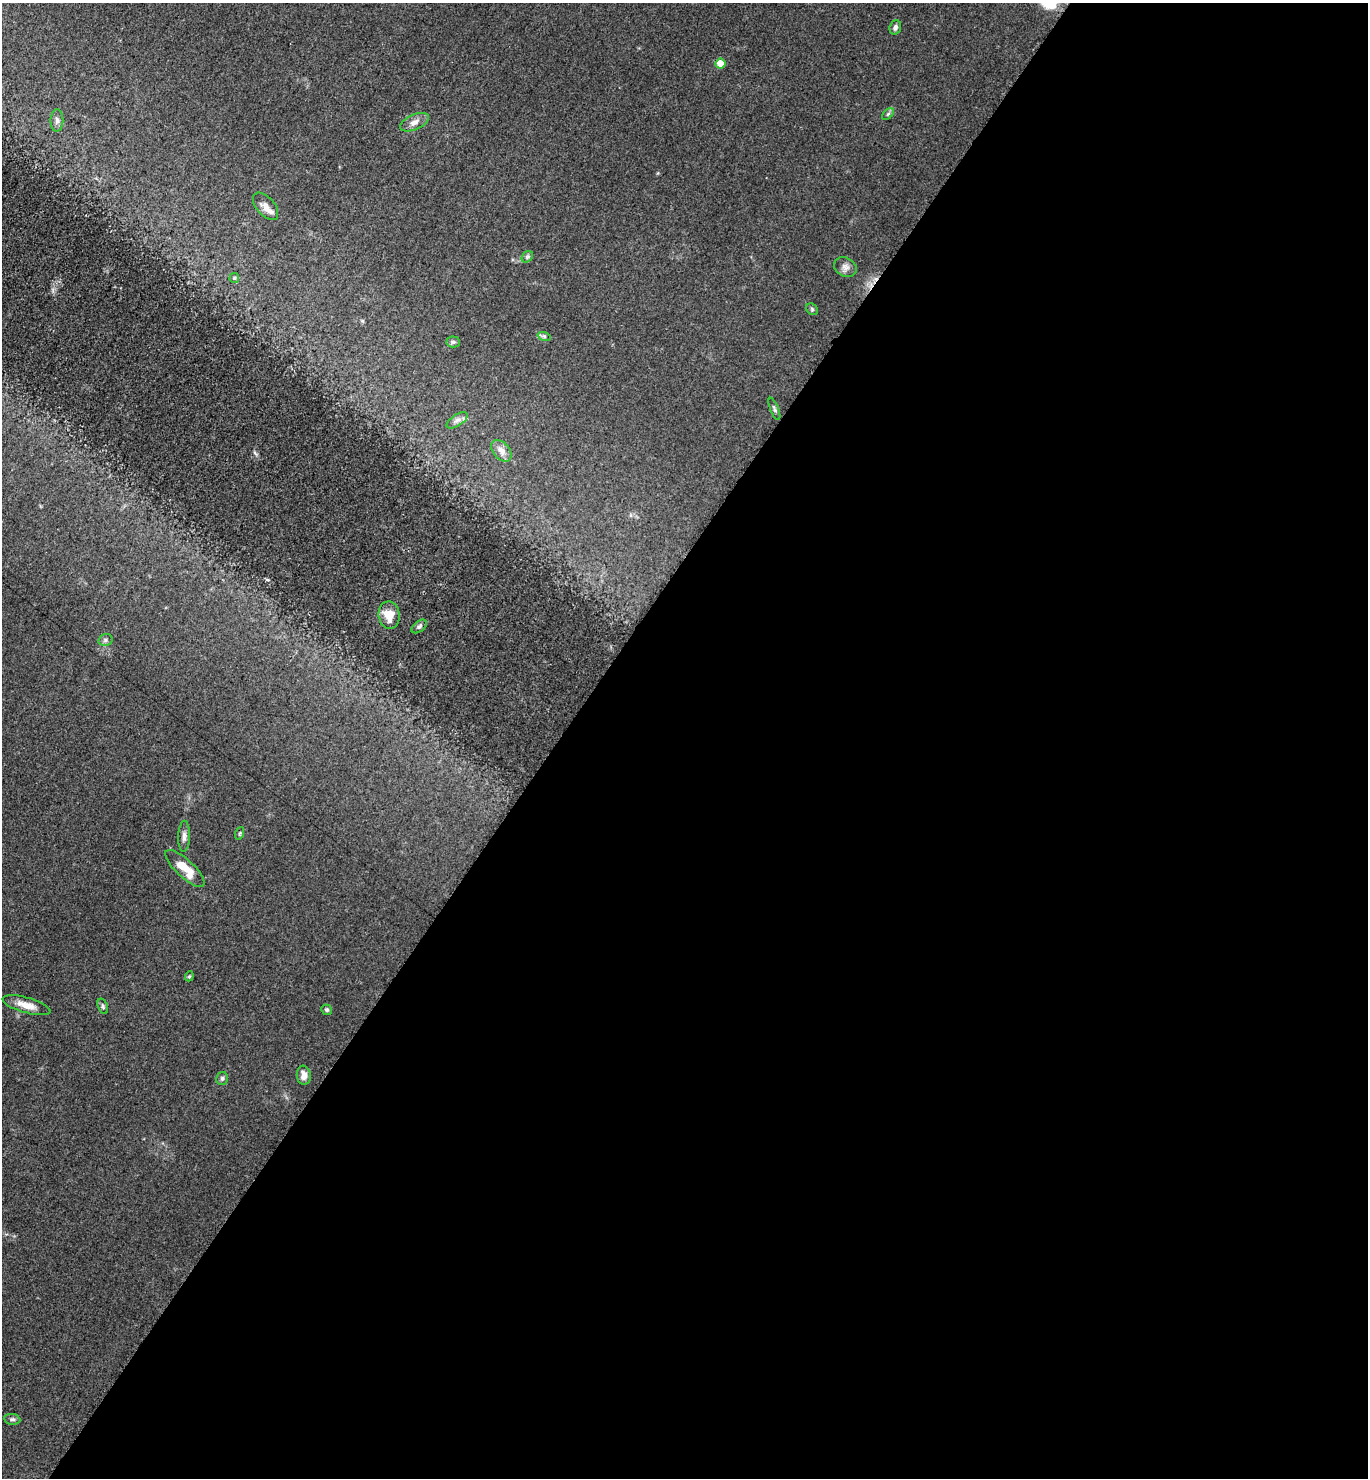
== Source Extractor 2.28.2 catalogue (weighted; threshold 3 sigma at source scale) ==
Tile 12 of 4 x 4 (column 4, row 3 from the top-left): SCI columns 4401-5766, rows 1488-2963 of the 5928 x 5924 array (HDU 1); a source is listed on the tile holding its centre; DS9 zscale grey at full resolution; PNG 1370 x 1480 px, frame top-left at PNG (2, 3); each listed source drawn as its Kron ellipse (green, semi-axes under 4 px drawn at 4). Shown black and unused: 59% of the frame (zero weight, under 3 of 5 exposures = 1% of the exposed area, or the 3 px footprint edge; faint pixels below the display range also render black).
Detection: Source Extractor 2.28.2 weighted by HDU 2 'WHT'; one run over the whole footprint, this tile lists its part. Background 0.0496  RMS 0.0058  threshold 0.0261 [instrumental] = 3 sigma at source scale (4.5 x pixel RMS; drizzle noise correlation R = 1.50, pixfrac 1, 0.05/0.05 arcsec/px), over >= 5 px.
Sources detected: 28; all 28 listed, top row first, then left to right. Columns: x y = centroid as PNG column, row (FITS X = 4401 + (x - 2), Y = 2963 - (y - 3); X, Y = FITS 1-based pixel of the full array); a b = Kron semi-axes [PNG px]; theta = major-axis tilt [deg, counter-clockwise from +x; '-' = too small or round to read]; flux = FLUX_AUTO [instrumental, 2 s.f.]
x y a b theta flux
895 27 7 5 72 1.6
720 64 5 5 - 11
888 114 7 4 45 1.1
57 120 11 6 89 2.1
414 122 15 7 24 3.9
266 206 16 9 -49 4.3
527 257 6 5 - 1.2
845 267 12 9 -29 3.1
234 278 5 4 - 0.76
812 309 6 5 - 0.91
544 336 7 4 -18 0.95
453 342 7 5 -2 1.2
774 409 12 4 -68 1.4
457 420 12 5 34 2.3
501 451 12 8 -49 4.1
389 615 14 10 -83 9.2
419 626 9 5 38 1.5
105 640 7 5 15 1.4
240 833 6 4 71 0.8
184 836 15 6 88 2.6
185 868 25 9 -43 12
189 976 5 4 - 0.72
27 1005 24 7 -16 7.2
103 1006 8 5 -70 1.1
327 1010 5 5 - 0.99
304 1075 9 7 -84 3.5
222 1078 6 6 - 1.2
12 1419 8 5 -8 1.3